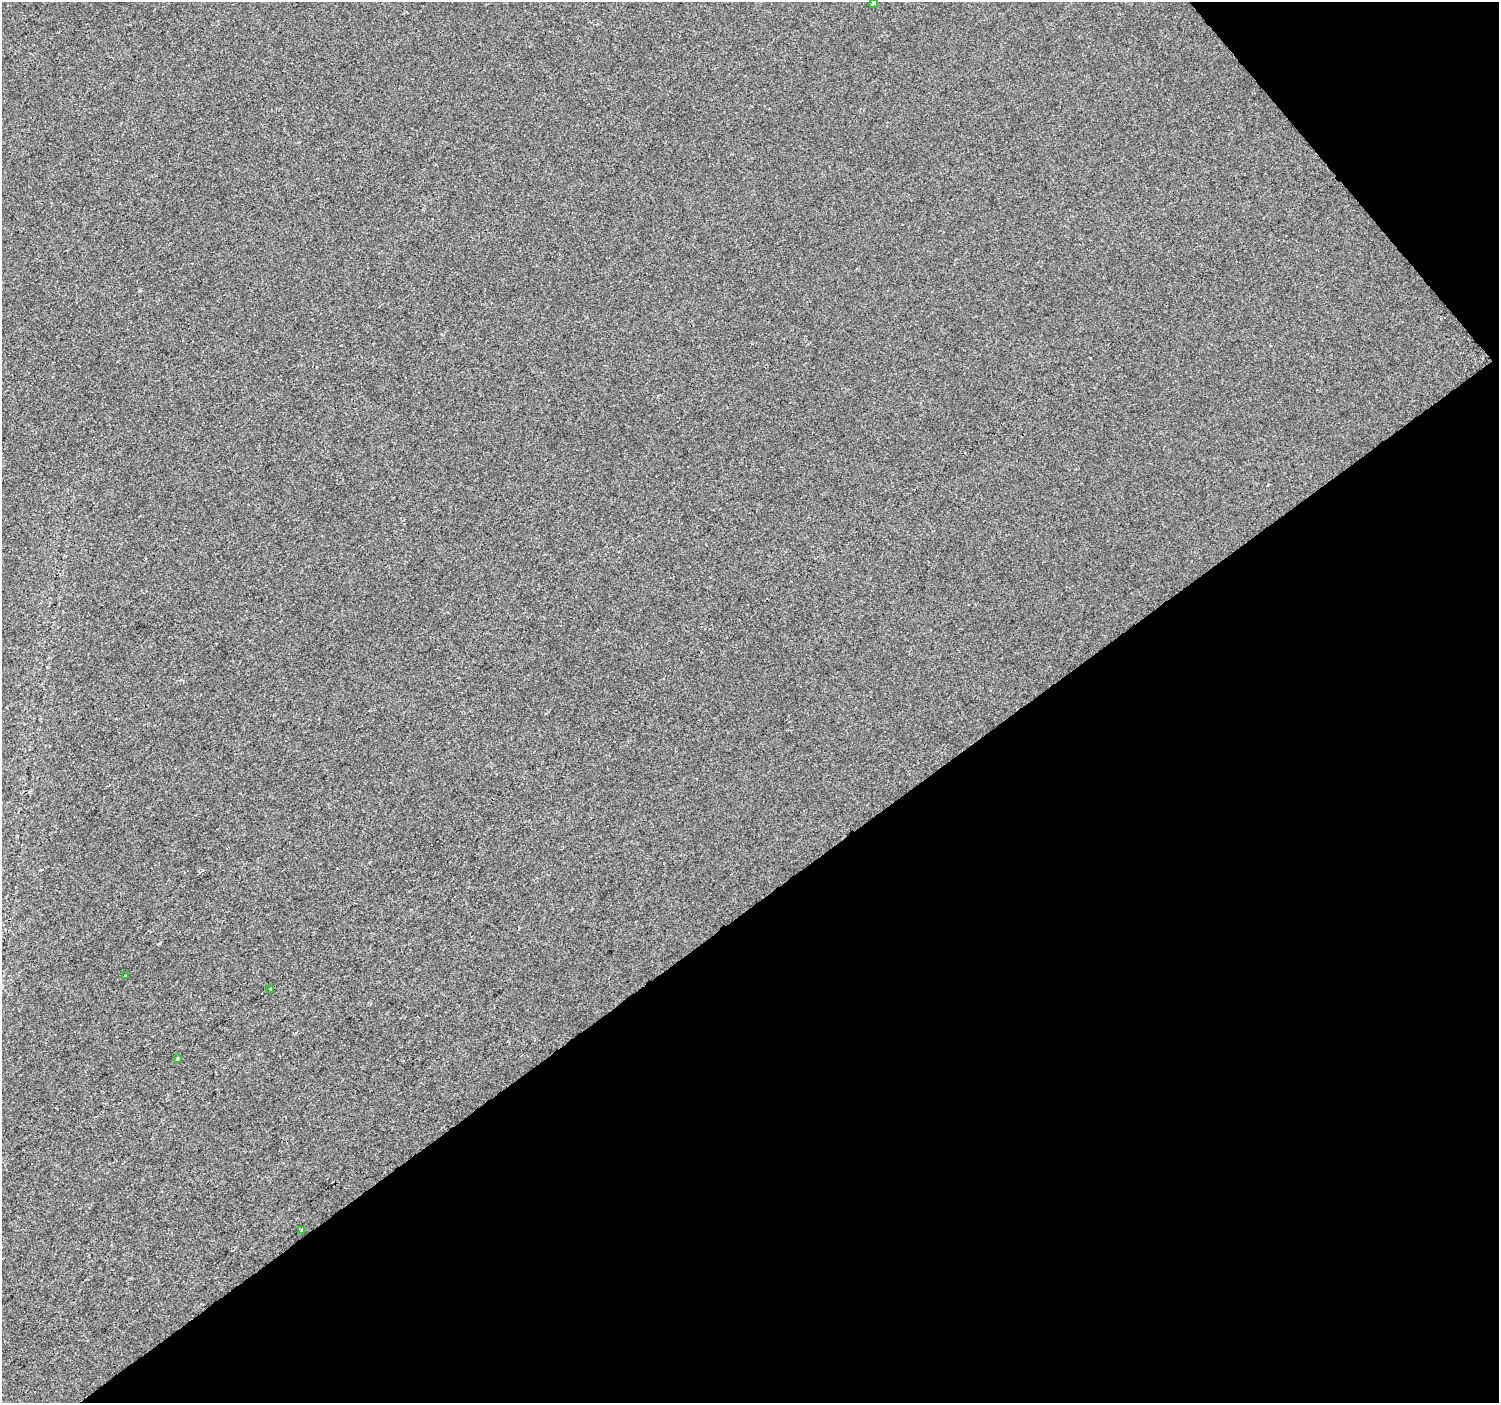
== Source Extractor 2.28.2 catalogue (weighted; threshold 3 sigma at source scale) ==
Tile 12 of 4 x 4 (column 4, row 3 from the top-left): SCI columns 4496-5992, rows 1602-3002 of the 5992 x 5941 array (HDU 1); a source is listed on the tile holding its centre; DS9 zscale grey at full resolution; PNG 1501 x 1405 px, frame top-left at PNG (2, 2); each listed source drawn as its Kron ellipse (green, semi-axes under 4 px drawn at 4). Shown black and unused: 38% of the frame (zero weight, under 2 of 3 exposures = <1% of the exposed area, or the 3 px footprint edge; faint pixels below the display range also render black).
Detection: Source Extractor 2.28.2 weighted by HDU 2 'WHT'; one run over the whole footprint, this tile lists its part. Background 3.85e-05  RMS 0.0045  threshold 0.0203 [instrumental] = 3 sigma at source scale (4.5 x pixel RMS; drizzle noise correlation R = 1.50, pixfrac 1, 0.0396/0.0396 arcsec/px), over >= 5 px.
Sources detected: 7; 2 cosmic-ray / hot-pixel residue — neither listed nor drawn; the other 5 listed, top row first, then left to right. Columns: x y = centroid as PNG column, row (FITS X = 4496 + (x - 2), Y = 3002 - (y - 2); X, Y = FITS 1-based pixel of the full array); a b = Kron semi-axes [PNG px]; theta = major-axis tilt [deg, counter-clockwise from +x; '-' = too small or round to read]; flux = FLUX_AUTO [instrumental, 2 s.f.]
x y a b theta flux
874 4 4 3 - 2.6
125 976 3 2 - 0.33
271 989 4 3 - 1
177 1059 3 3 - 0.65
301 1230 3 3 - 0.41